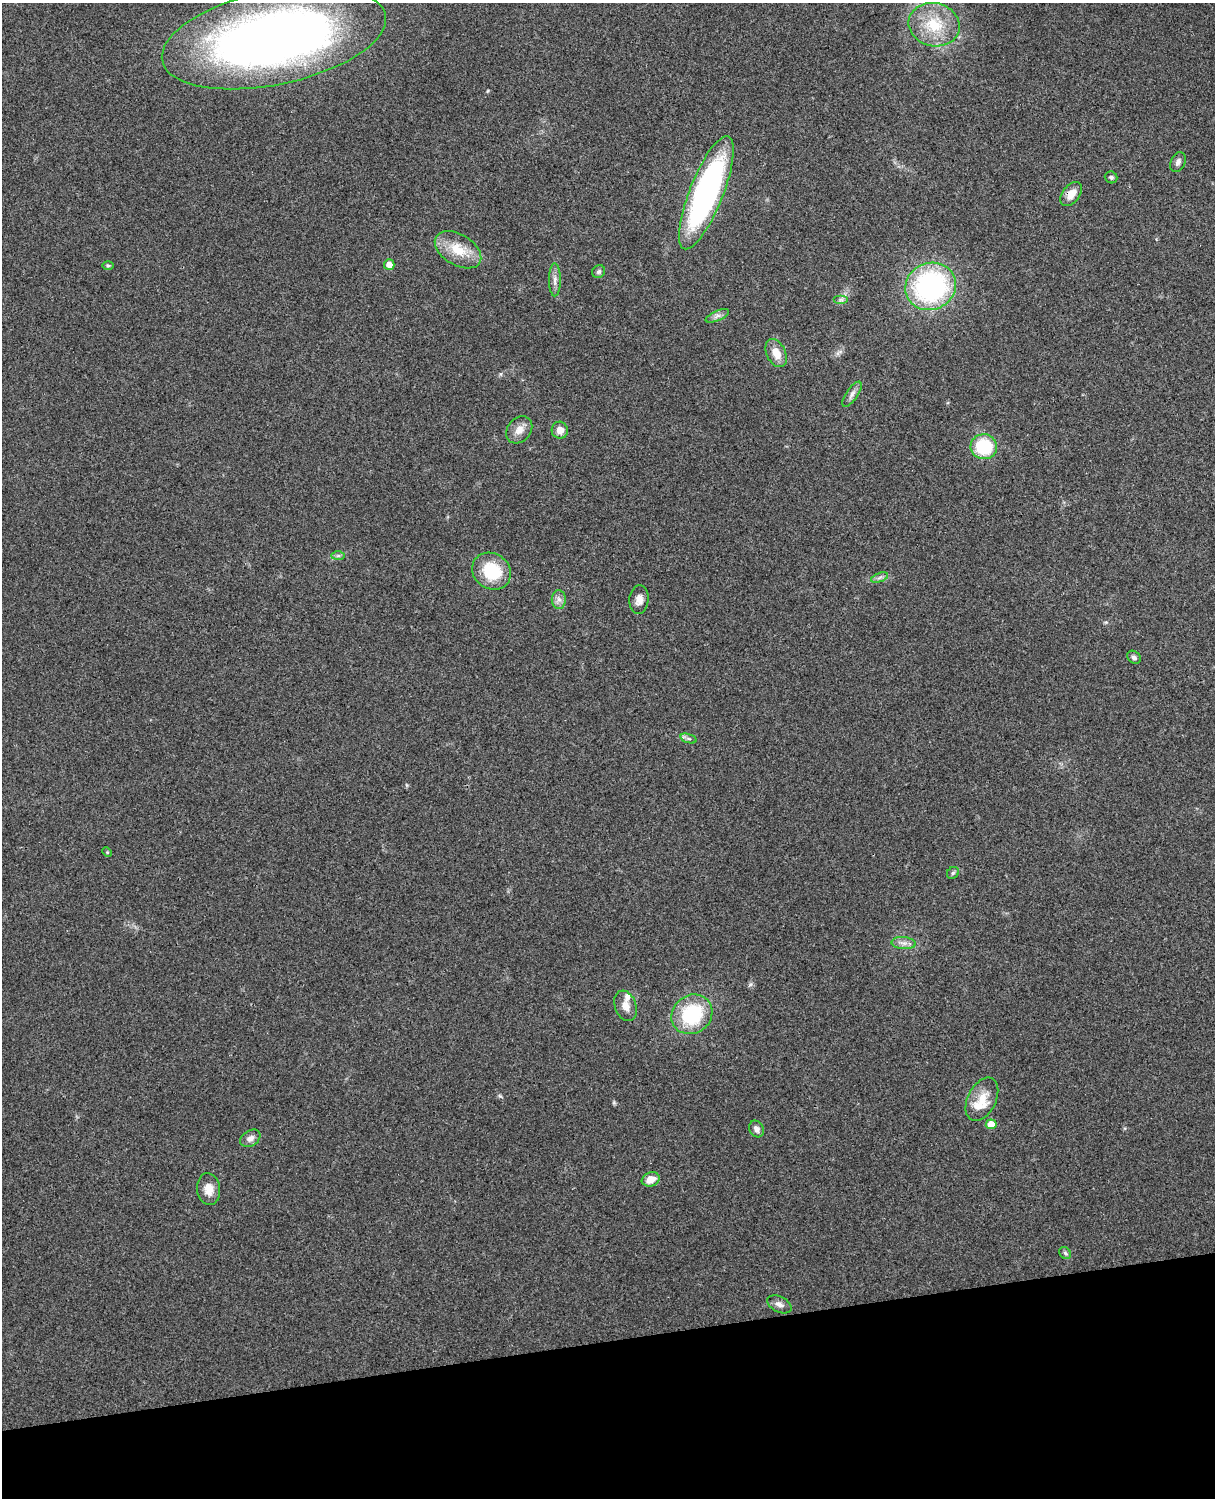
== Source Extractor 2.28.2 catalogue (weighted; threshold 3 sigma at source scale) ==
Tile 10 of 4 x 3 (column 2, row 3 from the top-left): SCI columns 1332-2544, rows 164-1659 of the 5090 x 4929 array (HDU 1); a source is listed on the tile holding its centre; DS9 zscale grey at full resolution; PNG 1217 x 1500 px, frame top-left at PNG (2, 3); each listed source drawn as its Kron ellipse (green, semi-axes under 4 px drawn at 4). Shown black and unused: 11% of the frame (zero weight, under 3 of 4 exposures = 6% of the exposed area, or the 3 px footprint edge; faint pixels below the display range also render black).
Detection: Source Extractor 2.28.2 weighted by HDU 2 'WHT'; one run over the whole footprint, this tile lists its part. Background 0.29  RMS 0.0093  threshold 0.0419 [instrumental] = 3 sigma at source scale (4.5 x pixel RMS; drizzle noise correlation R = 1.50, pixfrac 1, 0.05/0.05 arcsec/px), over >= 5 px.
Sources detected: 41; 2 inside a brighter listed object's ellipse — not listed separately; the other 39 listed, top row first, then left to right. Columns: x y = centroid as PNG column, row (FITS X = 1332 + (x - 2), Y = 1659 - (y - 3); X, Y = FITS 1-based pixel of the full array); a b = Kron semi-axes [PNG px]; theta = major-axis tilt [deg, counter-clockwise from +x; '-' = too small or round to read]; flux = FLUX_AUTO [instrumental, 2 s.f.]
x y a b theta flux
934 25 26 21 -13 37
274 38 114 47 12 760
1178 162 10 7 67 3.8
1111 177 6 6 - 2.1
706 193 60 16 69 270
1071 194 14 8 52 9.8
458 250 25 15 -31 24
389 265 5 5 - 7.4
108 266 6 4 0 1.3
599 272 7 6 - 2.2
555 280 16 6 -90 5.1
931 286 26 23 25 180
841 300 7 4 0 2.4
717 316 12 5 24 3.5
776 353 15 9 -64 12
852 394 14 6 55 4.4
519 430 15 11 51 8.6
560 430 8 8 - 7.6
984 447 13 12 - 47
338 556 7 4 0 1.7
491 571 20 17 -34 41
879 578 9 4 19 2.5
559 599 9 7 -89 4.3
639 600 14 9 85 7.3
1134 657 7 6 - 2.6
688 738 8 3 -19 2
107 852 5 4 - 0.95
953 873 6 5 - 1.7
904 943 12 6 -5 4.7
626 1006 15 10 -71 8.8
692 1014 21 19 38 65
982 1099 23 14 63 17
991 1124 5 5 - 15
756 1129 9 7 -58 5
250 1138 11 7 34 4.9
651 1179 9 7 20 9.8
209 1189 16 11 -82 10
1065 1253 6 5 - 1.8
779 1304 13 7 -27 4.8
Overlapping masked pixels (flux is a lower limit): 1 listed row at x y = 1071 194
Isophote crosses this tile's border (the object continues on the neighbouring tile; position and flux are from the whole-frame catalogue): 1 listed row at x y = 274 38